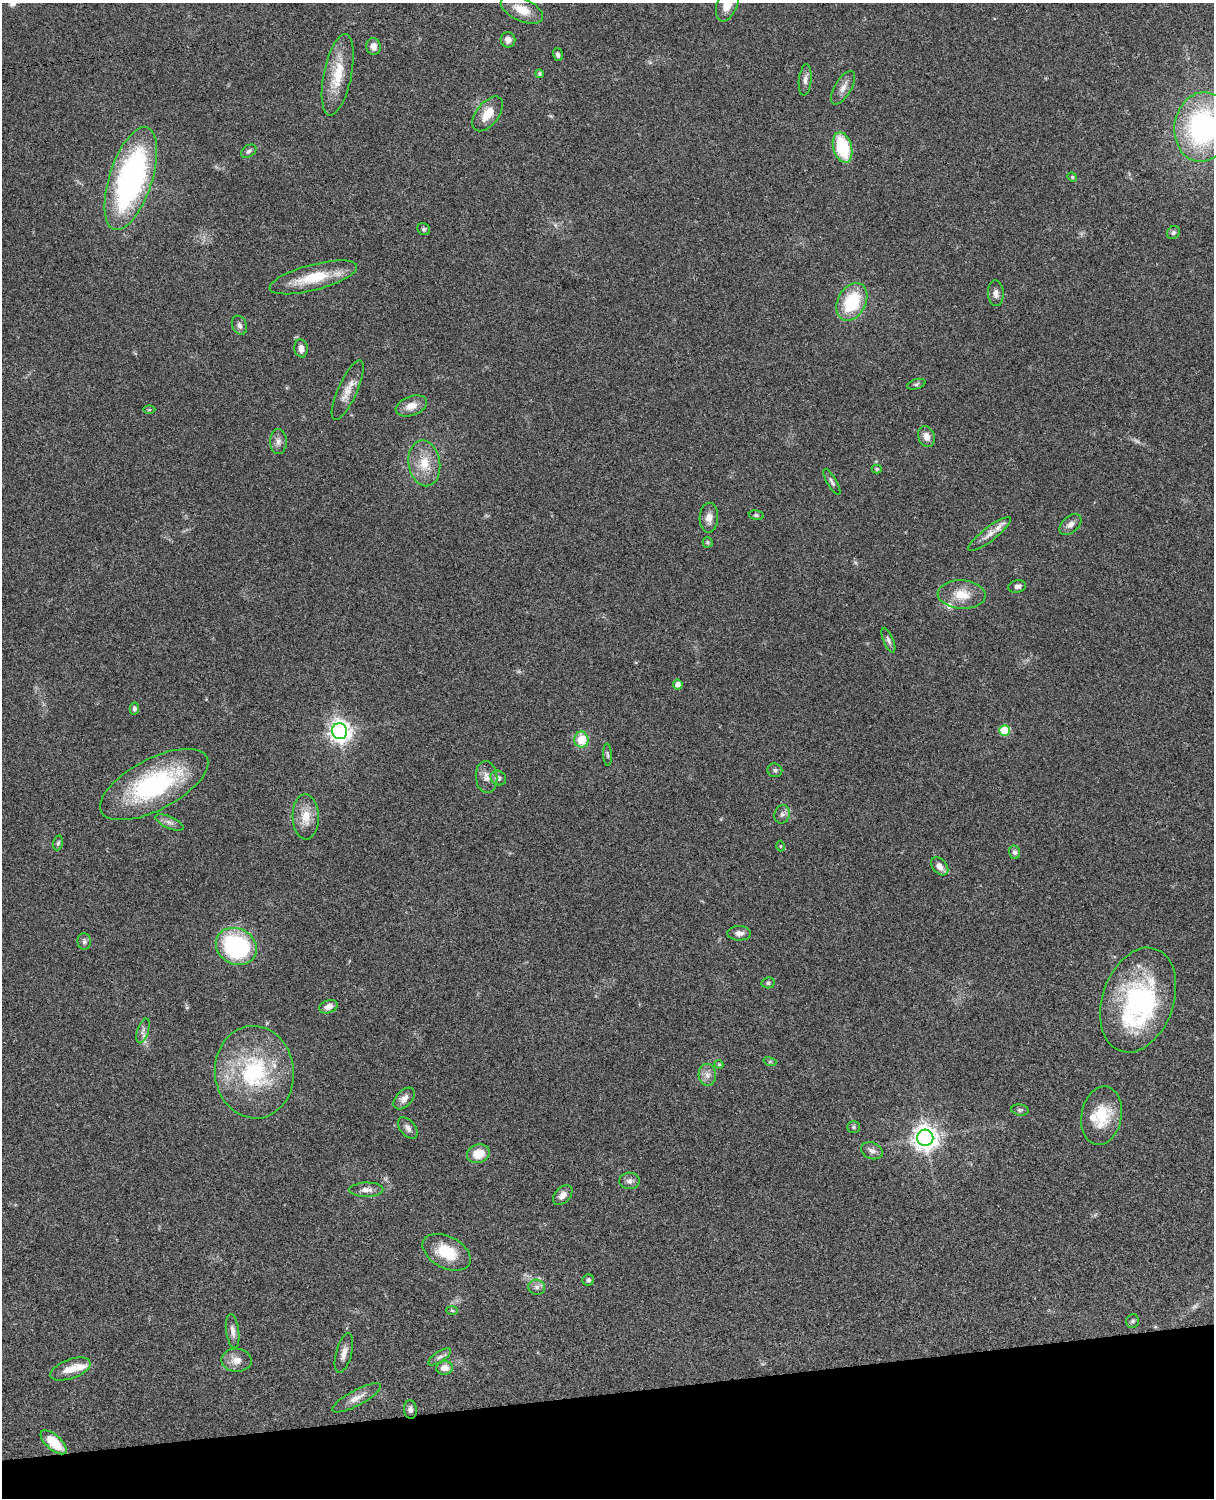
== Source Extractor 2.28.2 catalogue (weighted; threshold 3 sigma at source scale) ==
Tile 10 of 4 x 3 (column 2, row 3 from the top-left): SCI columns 1334-2545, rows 277-1772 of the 5089 x 4927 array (HDU 1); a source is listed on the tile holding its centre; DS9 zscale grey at full resolution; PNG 1216 x 1500 px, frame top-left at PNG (2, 3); each listed source drawn as its Kron ellipse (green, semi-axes under 4 px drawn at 4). Shown black and unused: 7% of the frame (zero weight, under 3 of 4 exposures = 6% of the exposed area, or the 3 px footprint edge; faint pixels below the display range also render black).
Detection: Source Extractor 2.28.2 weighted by HDU 2 'WHT'; one run over the whole footprint, this tile lists its part. Background 0.0798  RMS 0.0058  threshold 0.0262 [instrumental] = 3 sigma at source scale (4.5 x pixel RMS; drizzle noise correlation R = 1.50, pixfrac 1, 0.05/0.05 arcsec/px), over >= 5 px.
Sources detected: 100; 2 too faint to see at this stretch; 1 inside a brighter object's white glare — neither listed nor drawn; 5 inside a brighter listed object's ellipse — not listed separately; the other 92 listed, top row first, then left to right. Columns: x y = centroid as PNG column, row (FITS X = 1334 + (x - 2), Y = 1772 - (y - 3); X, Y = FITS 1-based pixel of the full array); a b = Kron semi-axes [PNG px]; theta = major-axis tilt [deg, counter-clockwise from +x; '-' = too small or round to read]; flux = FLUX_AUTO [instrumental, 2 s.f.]
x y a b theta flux
727 4 18 10 69 8.2
522 10 22 11 -24 9.8
508 40 7 7 - 2.9
373 46 8 7 - 3.7
558 55 6 4 -74 1.4
539 74 4 4 - 0.84
338 75 41 14 78 19
805 80 16 6 84 2.7
843 88 19 8 60 4.2
488 114 20 11 52 9.7
1202 127 35 28 81 100
843 147 16 9 -74 32
249 151 8 6 35 1.5
1072 177 5 4 - 0.73
131 178 54 21 72 150
424 229 6 5 - 1
1173 233 7 6 - 1.2
313 277 45 13 15 22
996 293 13 8 -86 3.3
852 302 20 14 63 29
239 325 10 7 -68 2.2
301 348 9 6 -82 3.5
916 384 9 5 17 1.1
348 390 32 9 66 7.2
411 406 16 9 20 6.2
149 410 6 4 0 0.67
926 437 11 8 -67 4.2
278 441 12 8 -89 3
424 463 23 15 -81 13
877 469 5 4 - 0.73
832 482 14 4 -59 1.7
756 515 7 5 -10 1.1
709 518 15 9 88 4.4
1070 524 13 8 42 3.2
990 534 26 7 37 5
707 542 5 5 - 0.92
1017 586 9 6 15 2.5
962 595 24 14 -3 11
888 640 13 5 -67 1.8
678 684 5 5 - 3.4
134 708 6 4 78 1.3
1004 730 5 5 - 24
340 731 8 7 - 380
581 740 8 7 - 13
607 755 11 3 -86 1.1
775 770 7 7 - 1.6
486 777 16 11 -84 4.7
498 778 8 7 - 2.3
154 784 60 25 28 77
782 814 9 7 74 2.1
306 817 22 13 -88 10
169 822 15 6 -24 2.7
58 843 7 5 78 1
780 846 5 3 - 0.52
1015 852 7 5 -73 1.5
940 866 10 7 -48 3.8
739 933 12 7 -2 2.9
84 941 8 7 - 1.6
236 946 21 18 -28 72
768 983 7 5 11 1.2
1138 1000 54 35 71 83
328 1007 9 6 19 4
143 1031 13 5 73 2.4
770 1062 6 4 -18 0.88
719 1064 4 4 - 0.61
254 1072 46 39 -84 62
707 1075 11 8 -84 3.4
404 1099 13 8 46 3.4
1020 1110 9 5 -8 1.1
1101 1116 29 20 79 21
854 1127 6 5 - 0.97
408 1128 12 7 -51 2.8
925 1138 8 8 - 560
872 1151 11 8 -22 2.6
478 1154 12 9 17 10
629 1181 10 8 -2 2.3
366 1190 17 7 1 4
563 1195 11 7 47 3.5
447 1252 26 15 -27 18
588 1280 6 5 - 1.4
537 1287 8 7 - 2.3
452 1310 6 4 -3 0.65
1133 1321 7 6 - 1.3
233 1331 17 6 -82 3.4
344 1353 20 7 75 4.1
440 1357 13 5 33 2
236 1360 15 11 -2 5.7
444 1368 8 7 - 4.7
70 1369 21 9 19 7.8
357 1398 27 7 28 5.4
410 1409 9 6 -84 2.1
54 1442 16 7 -42 17
Isophote crosses this tile's border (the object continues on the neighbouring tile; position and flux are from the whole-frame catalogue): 2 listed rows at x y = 727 4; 1202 127